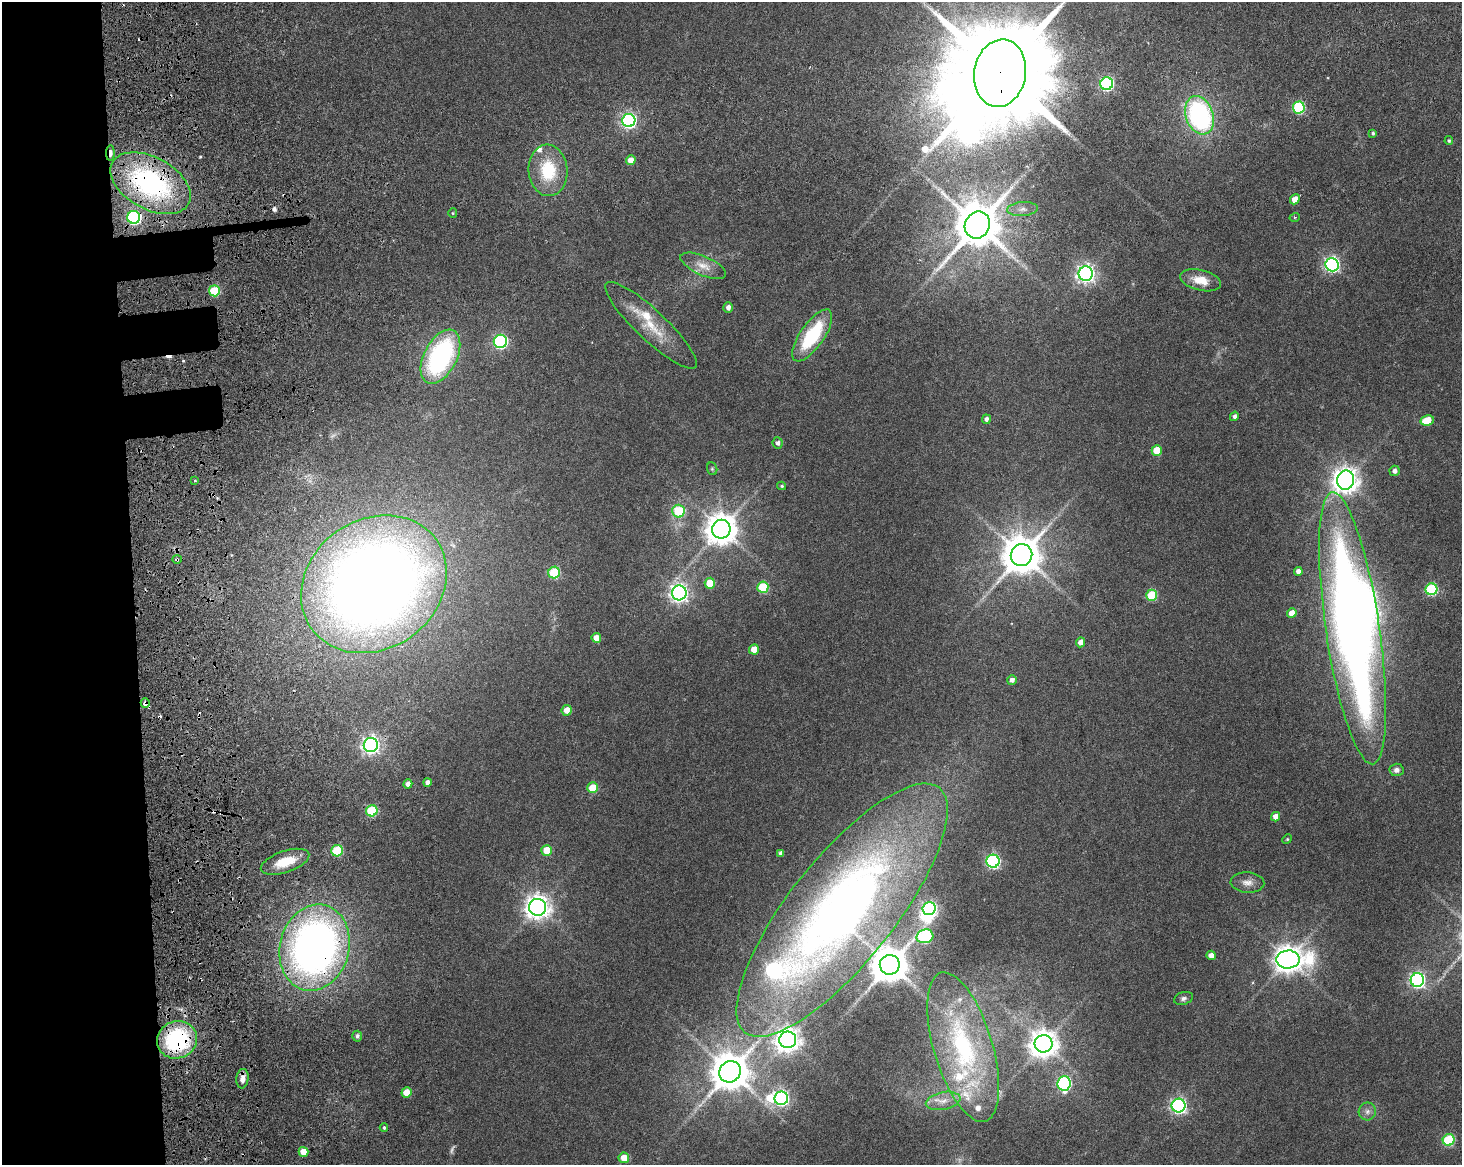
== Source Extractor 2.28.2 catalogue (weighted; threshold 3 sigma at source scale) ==
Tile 7 of 3 x 4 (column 1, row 3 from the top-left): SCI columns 80-1539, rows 1323-2485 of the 4717 x 4901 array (HDU 1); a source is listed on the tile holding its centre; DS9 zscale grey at full resolution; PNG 1464 x 1167 px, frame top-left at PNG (2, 2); each listed source drawn as its Kron ellipse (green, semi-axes under 4 px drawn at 4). Shown black and unused: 10% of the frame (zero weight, under 3 of 6 exposures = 11% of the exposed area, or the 3 px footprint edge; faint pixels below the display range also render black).
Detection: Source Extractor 2.28.2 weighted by HDU 2 'WHT'; one run over the whole footprint, this tile lists its part. Background 0.0622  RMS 0.0032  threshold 0.0131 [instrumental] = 3 sigma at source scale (4.09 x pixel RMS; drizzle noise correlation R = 1.36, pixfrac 0.8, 0.0396/0.0396 arcsec/px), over >= 5 px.
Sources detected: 117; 2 too faint to see at this stretch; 4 inside a brighter object's white glare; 7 cosmic-ray / hot-pixel residue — neither listed nor drawn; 6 inside a brighter listed object's ellipse — not listed separately; the other 98 listed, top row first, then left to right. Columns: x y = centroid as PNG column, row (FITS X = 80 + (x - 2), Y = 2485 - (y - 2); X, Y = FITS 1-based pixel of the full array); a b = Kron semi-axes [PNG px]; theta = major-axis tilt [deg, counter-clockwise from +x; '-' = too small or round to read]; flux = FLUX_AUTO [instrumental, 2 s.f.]
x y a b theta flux
1000 73 34 26 80 9600
1107 84 6 6 - 52
1299 107 6 6 - 31
1199 115 20 13 -71 56
629 120 6 6 - 88
1373 133 4 3 - 0.49
1449 141 4 4 - 0.41
110 153 8 3 89 2.8
631 160 5 4 - 4.1
548 170 26 19 -85 15
150 183 43 26 -28 58
1295 199 5 4 - 3.8
1022 209 15 7 4 2
453 213 5 4 - 0.36
134 217 6 6 - 57
1295 217 5 3 - 0.31
977 225 14 12 61 1500
1332 265 7 6 - 90
703 266 24 9 -24 4
1086 274 7 7 - 150
1201 280 21 10 -14 5.5
214 291 5 5 - 14
728 307 5 5 - 1.6
651 325 61 15 -43 11
812 335 30 12 55 21
500 341 6 6 - 59
440 357 29 16 63 53
1234 416 5 4 - 0.94
986 419 5 4 - 1
1427 420 7 5 11 6.6
778 443 6 5 - 0.97
1157 450 5 5 - 8.1
712 469 6 5 - 0.47
1395 471 5 5 - 1.3
195 480 3 3 - 0.38
1346 480 10 8 79 350
782 486 4 3 - 0.43
678 511 6 6 - 15
721 529 9 9 - 570
1021 555 11 10 - 950
177 559 4 4 - 0.42
1298 571 4 4 - 1.7
554 573 6 5 - 20
710 583 5 5 - 7
374 584 77 64 35 500
763 587 5 5 - 18
1431 589 6 6 - 32
679 593 7 7 - 140
1152 595 5 5 - 17
1292 613 5 4 - 3.3
1353 628 137 27 -81 360
596 638 5 4 - 3.3
1081 642 5 4 - 2.4
754 649 5 5 - 3.7
1012 680 5 4 - 1.3
145 703 5 4 - 1.6
567 710 5 5 - 3.2
371 745 7 7 - 130
1397 770 7 6 - 1.4
427 782 4 4 - 1.4
408 784 4 4 - 2
593 788 5 5 - 8
372 811 6 5 - 18
1275 817 5 4 - 2.3
1287 839 5 4 - 0.37
547 850 5 5 - 7.6
337 851 6 5 - 17
781 853 4 4 - 1.1
993 861 6 6 - 64
285 862 25 11 19 8.1
1247 883 17 10 -3 2.5
538 907 8 8 - 310
929 908 6 6 - 80
842 910 156 52 52 270
925 936 8 7 - 38
314 947 43 34 74 190
1211 955 5 4 - 2.5
1288 960 11 9 4 420
890 965 10 10 - 910
1417 980 7 6 - 89
1183 998 9 6 17 0.95
357 1036 5 5 - 0.87
177 1040 20 18 23 38
788 1040 8 8 - 310
1043 1044 9 9 - 400
963 1047 77 29 -73 49
730 1072 11 10 - 900
242 1079 10 6 83 2
1064 1083 7 6 - 56
406 1093 5 5 - 4.5
781 1098 7 6 - 87
943 1101 17 8 12 3.4
1179 1106 7 7 - 86
1367 1111 9 8 - 1.5
384 1127 4 3 - 0.51
1449 1140 6 5 - 24
303 1152 5 5 - 4.1
624 1158 5 5 - 4.1
Overlapping masked pixels (flux is a lower limit): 10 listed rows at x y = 1000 73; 110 153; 150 183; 134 217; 214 291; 177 559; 374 584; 145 703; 314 947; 177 1040
Isophote crosses this tile's border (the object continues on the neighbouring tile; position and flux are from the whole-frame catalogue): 1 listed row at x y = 1000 73